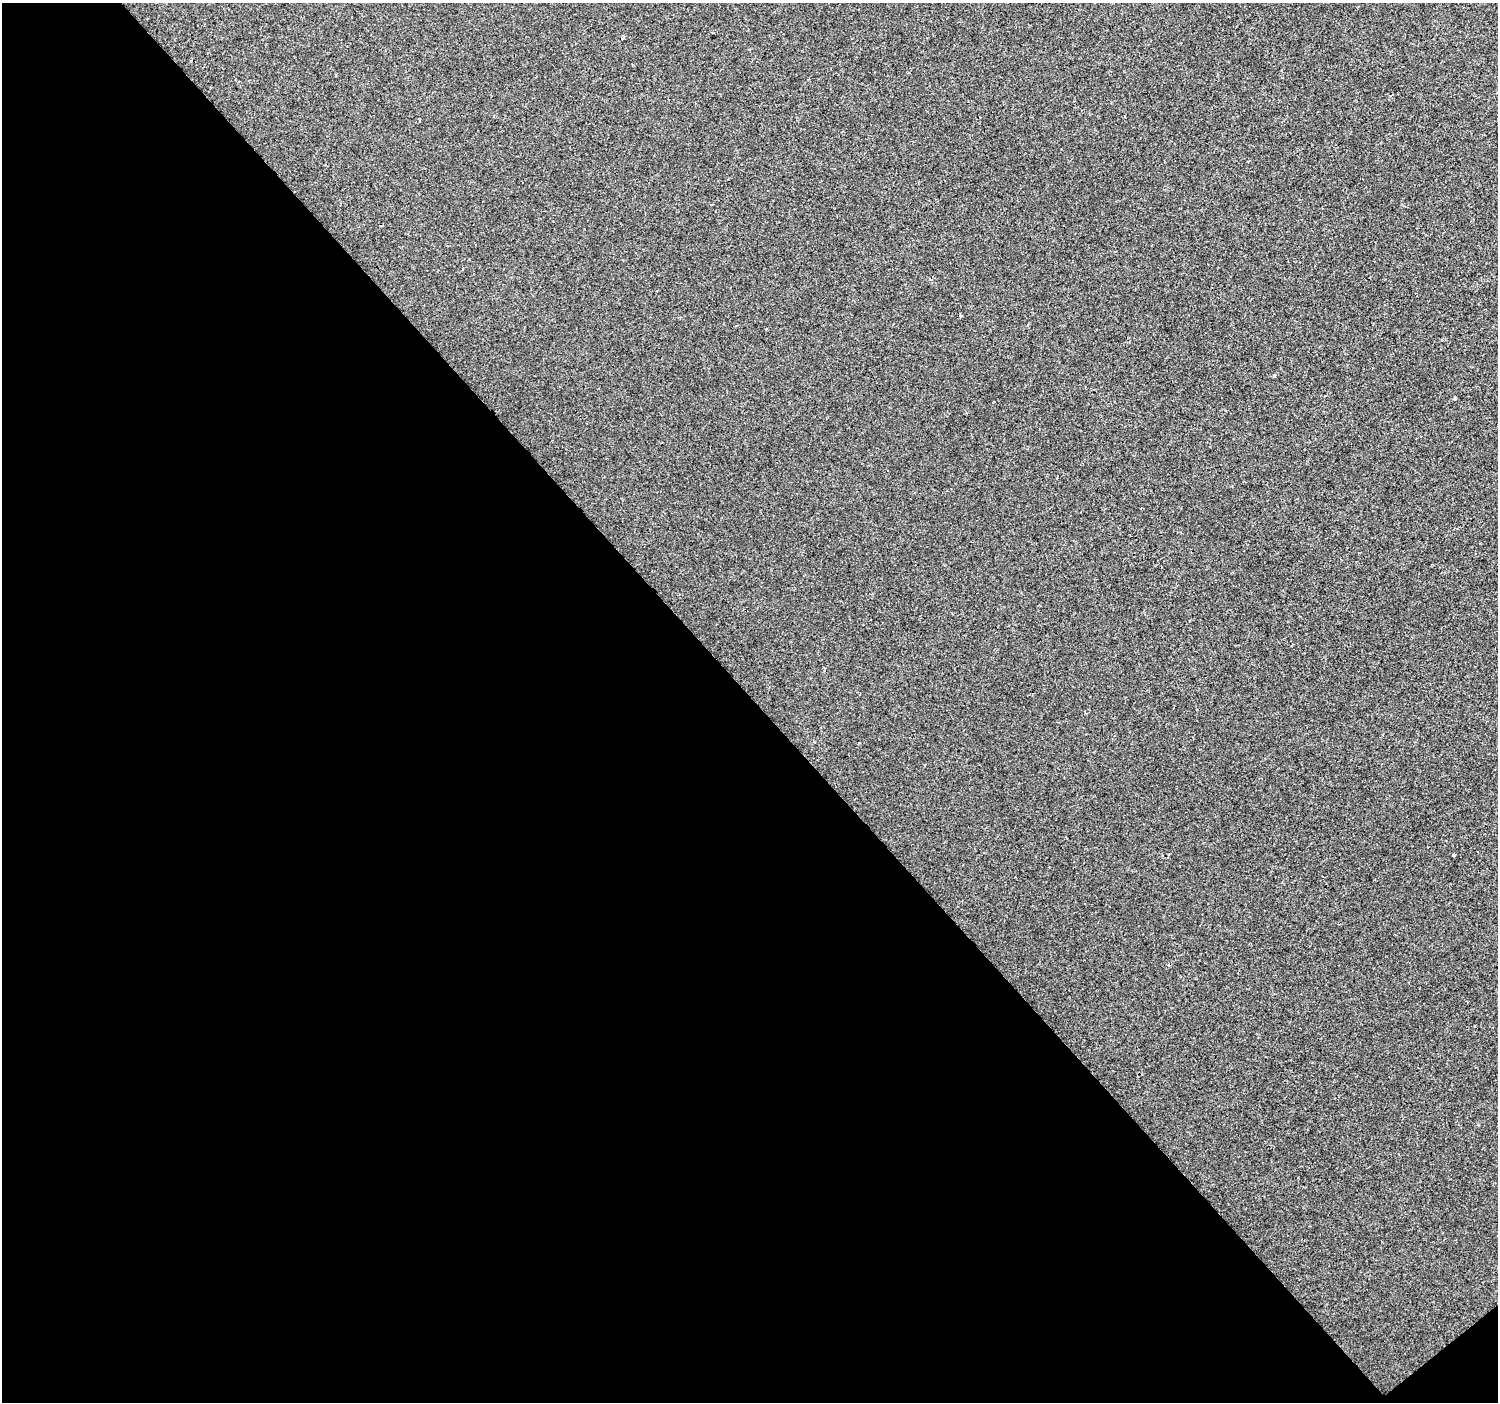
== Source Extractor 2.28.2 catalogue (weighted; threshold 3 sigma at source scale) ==
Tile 3 of 2 x 2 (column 1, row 2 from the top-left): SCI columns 1-1496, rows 79-1478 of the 2993 x 2976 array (HDU 1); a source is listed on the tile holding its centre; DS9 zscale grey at full resolution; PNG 1500 x 1404 px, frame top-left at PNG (2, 3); no overlay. Shown black and unused: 51% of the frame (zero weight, under 2 of 3 exposures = <1% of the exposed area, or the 3 px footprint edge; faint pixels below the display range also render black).
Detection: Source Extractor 2.28.2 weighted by HDU 2 'WHT'; one run over the whole footprint, this tile lists its part. Background -2.79e-04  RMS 0.004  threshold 0.0179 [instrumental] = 3 sigma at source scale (4.5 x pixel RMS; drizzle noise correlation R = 1.50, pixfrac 1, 0.0396/0.0396 arcsec/px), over >= 5 px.
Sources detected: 6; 1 cosmic-ray / hot-pixel residue — not listed; the other 5 listed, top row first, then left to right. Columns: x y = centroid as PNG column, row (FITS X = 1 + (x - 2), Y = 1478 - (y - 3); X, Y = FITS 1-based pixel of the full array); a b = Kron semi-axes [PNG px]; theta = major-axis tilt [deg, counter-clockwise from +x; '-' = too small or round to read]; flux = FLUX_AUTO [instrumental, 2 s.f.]
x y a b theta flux
766 329 3 3 - 0.42
1275 376 4 3 - 0.67
1455 398 3 3 - 0.65
925 765 3 2 - 0.28
1454 855 3 3 - 0.96